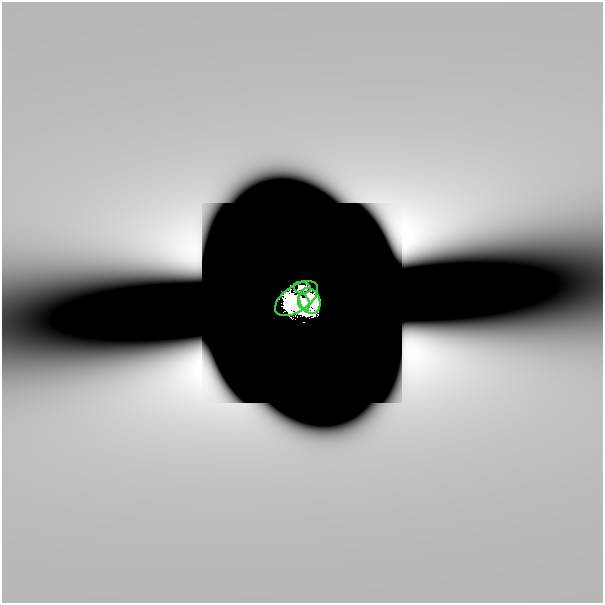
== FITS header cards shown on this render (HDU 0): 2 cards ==
NAXIS1  =                  601
NAXIS2  =                  601

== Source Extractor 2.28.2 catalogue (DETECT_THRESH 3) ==
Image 601 x 601 px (HDU 0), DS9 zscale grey, 1 PNG px = 1 image px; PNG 605 x 605 px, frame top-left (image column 1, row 601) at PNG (2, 2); each listed source drawn as its Kron ellipse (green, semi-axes under 4 px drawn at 4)
Background 6.56e-10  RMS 3.1e-10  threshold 9.26e-10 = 3 sigma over >= 5 px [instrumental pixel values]
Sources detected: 12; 8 with non-positive FLUX_AUTO (blend fragments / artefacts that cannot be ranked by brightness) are neither listed nor drawn; the other 4 listed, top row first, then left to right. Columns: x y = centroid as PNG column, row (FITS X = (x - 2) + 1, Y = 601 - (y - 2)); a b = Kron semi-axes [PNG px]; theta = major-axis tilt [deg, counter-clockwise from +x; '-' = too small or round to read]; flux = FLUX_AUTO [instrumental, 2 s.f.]
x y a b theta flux
302 288 9 6 -8 1.6
297 299 24 13 35 3.1
310 301 13 10 -66 3.3
304 302 9 5 -71 1.7
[8 non-positive-flux detections neither listed nor drawn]